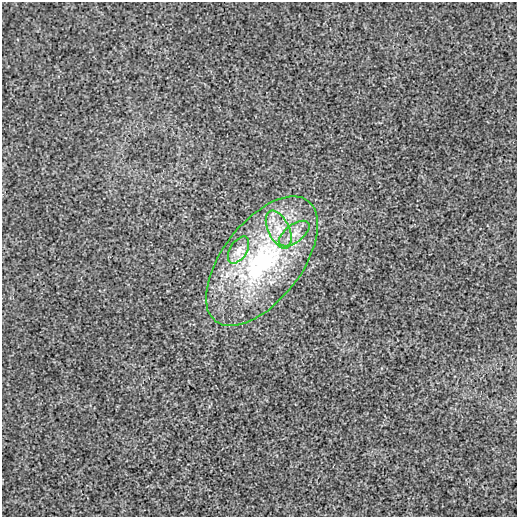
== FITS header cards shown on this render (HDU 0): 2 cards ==
NAXIS1  =                  515 /
NAXIS2  =                  515 /

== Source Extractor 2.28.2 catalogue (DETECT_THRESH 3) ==
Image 515 x 515 px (HDU 0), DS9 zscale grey, 1 PNG px = 1 image px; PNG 519 x 519 px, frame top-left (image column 1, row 515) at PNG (2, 2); each listed source drawn as its Kron ellipse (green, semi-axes under 4 px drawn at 4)
Background -4.68e-05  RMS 0.0027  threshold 0.0081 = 3 sigma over >= 5 px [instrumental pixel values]
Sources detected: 4; all 4 listed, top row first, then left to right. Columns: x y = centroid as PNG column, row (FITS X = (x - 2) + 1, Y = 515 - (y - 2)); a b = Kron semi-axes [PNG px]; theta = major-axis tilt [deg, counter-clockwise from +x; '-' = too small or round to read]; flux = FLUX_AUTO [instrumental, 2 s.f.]
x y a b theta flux
279 229 20 10 -65 3.4
294 233 18 9 36 2.1
239 250 15 8 58 1.8
262 261 76 39 52 38